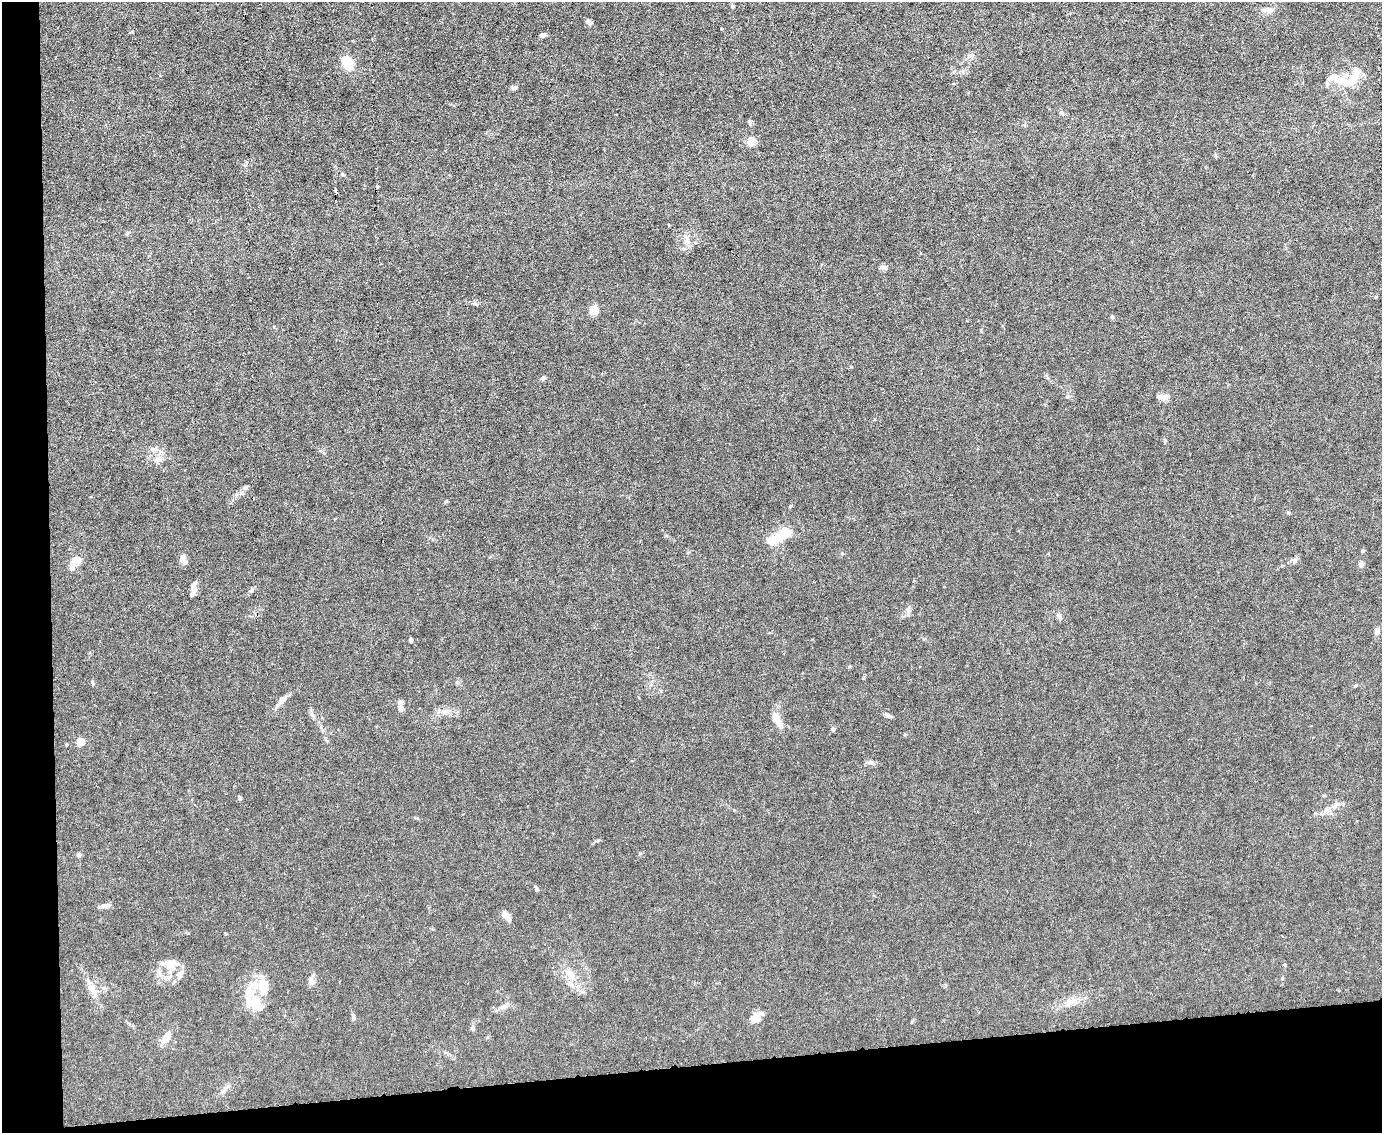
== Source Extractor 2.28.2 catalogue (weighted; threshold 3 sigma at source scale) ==
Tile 10 of 3 x 4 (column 1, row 4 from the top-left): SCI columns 232-1611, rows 1-1131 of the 4496 x 4523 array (HDU 1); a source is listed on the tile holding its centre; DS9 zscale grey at full resolution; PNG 1384 x 1135 px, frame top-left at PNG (2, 2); no overlay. Shown black and unused: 9% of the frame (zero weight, under 3 of 6 exposures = <1% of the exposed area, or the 3 px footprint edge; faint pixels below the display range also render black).
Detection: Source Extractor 2.28.2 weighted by HDU 2 'WHT'; one run over the whole footprint, this tile lists its part. Background 0.0185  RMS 0.0027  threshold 0.0112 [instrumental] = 3 sigma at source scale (4.09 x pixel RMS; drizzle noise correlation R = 1.36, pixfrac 0.8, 0.05/0.05 arcsec/px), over >= 5 px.
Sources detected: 76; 3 inside a brighter object's white glare — not listed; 10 inside a brighter listed object's ellipse — not listed separately; the other 63 listed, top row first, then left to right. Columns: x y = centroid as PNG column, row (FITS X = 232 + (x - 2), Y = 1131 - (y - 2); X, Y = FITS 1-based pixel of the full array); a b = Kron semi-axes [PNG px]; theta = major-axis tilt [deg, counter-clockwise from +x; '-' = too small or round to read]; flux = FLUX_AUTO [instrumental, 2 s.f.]
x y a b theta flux
732 6 5 4 - 0.3
1268 10 12 7 0 1.7
588 21 7 5 -52 0.91
721 29 3 3 - 0.19
543 35 6 5 - 0.76
348 60 33 11 -71 3.2
1340 80 36 9 -22 4.3
514 88 7 5 27 0.58
1062 113 8 4 -28 0.49
749 122 6 5 - 0.42
751 141 12 10 62 1.7
342 174 5 4 - 0.28
377 186 3 3 - 0.68
336 192 6 3 -67 0.38
884 268 10 6 -5 0.84
594 310 10 9 - 2.3
1112 317 5 4 - 0.39
543 378 6 5 - 0.5
1067 396 6 4 -49 0.36
1162 397 15 7 -2 1.3
152 449 7 6 - 0.66
158 458 10 7 39 1.2
245 487 6 4 -72 0.32
446 501 4 4 - 0.36
1288 512 6 3 -19 0.27
786 532 12 10 49 3.6
772 540 14 11 46 3.1
1363 551 4 4 - 0.38
76 560 13 9 19 1.9
1295 560 7 6 - 0.74
185 562 7 6 - 1.1
1361 564 7 5 82 0.89
193 590 14 6 84 1.5
251 590 8 5 28 0.5
909 611 9 6 72 0.77
1058 615 8 6 -44 0.7
1377 631 7 5 -90 1.2
411 640 5 4 - 0.38
281 701 11 7 48 1.4
401 708 9 7 -85 1.1
887 715 8 5 -25 0.72
778 721 20 8 -59 2.3
833 729 4 4 - 0.74
80 741 5 5 - 5.9
66 744 4 3 - 0.24
871 762 9 5 -28 0.66
240 798 5 4 - 0.4
1336 805 13 5 49 1
78 855 6 5 - 0.49
537 889 6 4 -62 0.4
105 906 14 6 9 1
507 917 13 6 -51 1.7
171 964 21 14 -10 3.5
570 973 14 8 -44 2.1
311 980 12 8 -74 1.2
264 986 23 12 -88 4.6
92 989 20 8 -60 2.2
249 991 19 14 -73 3.8
505 1005 16 6 32 1.1
353 1017 8 5 -75 0.56
755 1018 13 13 - 2.1
473 1028 6 6 - 0.47
164 1040 9 7 66 1.7
Unlisted compact peaks at least as high as the median listed source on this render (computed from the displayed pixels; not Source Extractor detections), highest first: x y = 92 682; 598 840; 457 682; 1282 978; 132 32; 475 304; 245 165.